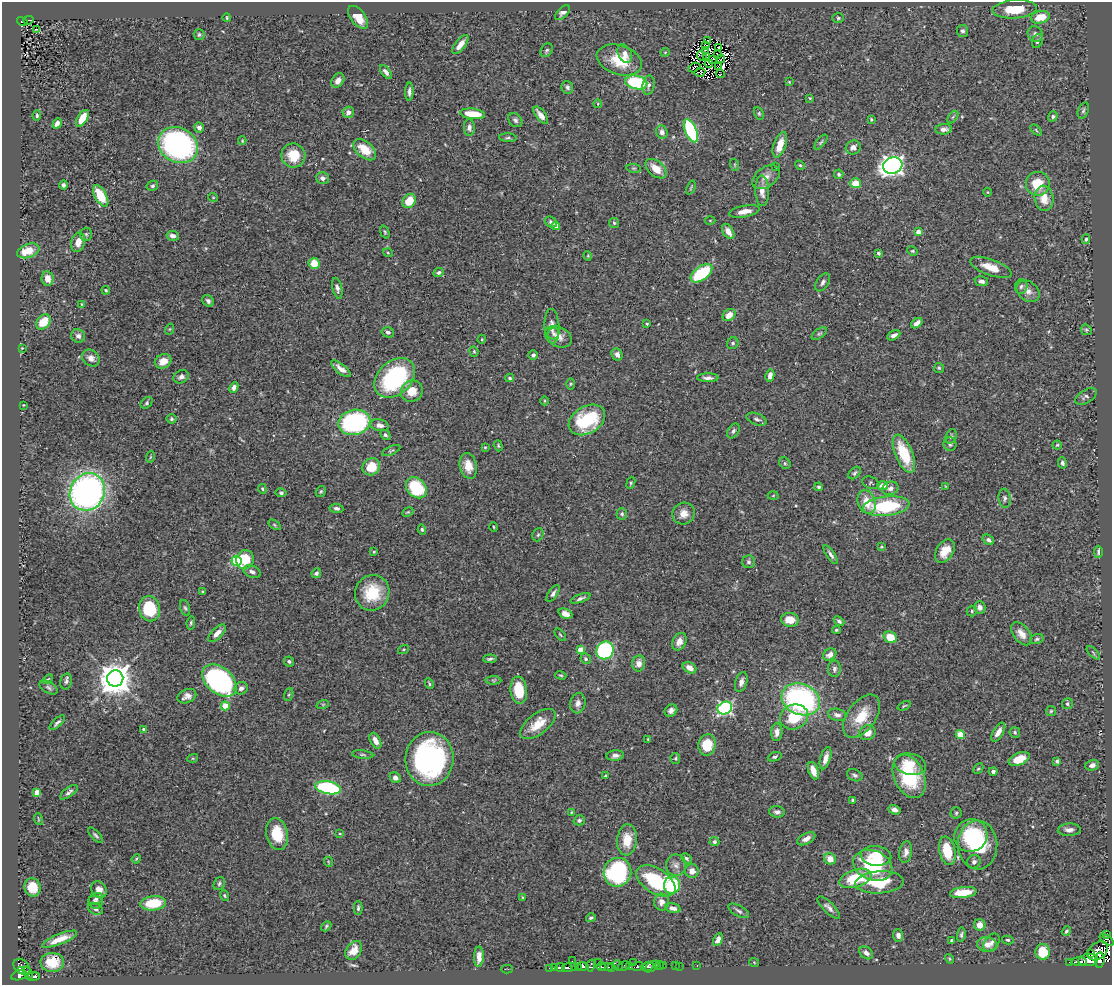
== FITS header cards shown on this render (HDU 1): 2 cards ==
NAXIS1  =                 1110
NAXIS2  =                  983

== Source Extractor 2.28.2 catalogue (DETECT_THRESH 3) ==
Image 1110 x 983 px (HDU 1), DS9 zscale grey, 1 PNG px = 1 image px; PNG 1114 x 987 px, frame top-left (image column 1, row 983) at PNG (2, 2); each listed source drawn as its Kron ellipse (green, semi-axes under 4 px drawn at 4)
Background 0.488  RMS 0.025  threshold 0.0738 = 3 sigma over >= 5 px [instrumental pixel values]
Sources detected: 403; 5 with non-positive FLUX_AUTO (blend fragments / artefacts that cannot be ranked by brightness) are neither listed nor drawn; the other 398 listed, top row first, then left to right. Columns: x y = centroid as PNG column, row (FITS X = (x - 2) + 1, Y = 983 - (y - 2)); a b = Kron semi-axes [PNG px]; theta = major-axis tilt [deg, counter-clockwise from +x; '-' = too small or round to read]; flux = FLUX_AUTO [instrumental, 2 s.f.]
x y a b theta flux
1015 9 22 9 4 53
563 13 9 5 46 6.9
358 17 13 7 -51 27
1040 17 9 6 13 36
227 18 4 3 - 1.7
838 18 6 5 - 2.7
28 20 5 3 - 35
22 22 5 4 - 85
36 29 3 2 - 2.2
962 31 6 5 - 4.3
1035 34 8 7 - 6.2
199 35 5 5 - 3
707 40 2 2 - 1.3
1037 41 7 5 65 4.2
460 45 11 5 52 13
705 45 4 2 - 0.45
719 47 4 2 - 2
547 50 7 5 57 3.4
706 51 4 3 - 0.76
665 52 4 4 - 1.6
625 54 10 6 -63 8.7
718 54 3 2 - 1.7
702 56 5 3 - 0.96
707 56 3 2 - 1.6
721 59 4 2 - 2.7
619 60 23 14 -18 51
712 60 3 2 - 1.4
709 64 4 2 - 0.79
694 67 6 2 28 2.2
718 67 3 2 - 0.91
386 72 8 4 -52 5.7
700 72 5 2 - 0.87
720 74 4 3 - 0.77
338 81 8 6 55 9.1
636 82 11 6 -13 130
789 82 3 3 - 1.3
648 85 9 6 80 5.5
567 87 6 6 - 4.3
409 92 9 3 88 5.4
810 98 4 3 - 1.6
598 104 4 3 - 1.3
1083 111 8 5 71 3.8
348 112 6 5 - 9.7
759 113 7 4 -65 2.4
473 114 13 5 -6 37
37 115 5 3 - 2.6
541 115 10 5 -52 12
1053 116 5 4 - 3.1
953 117 7 4 53 2.6
82 118 9 5 60 31
871 119 4 3 - 1.8
515 120 8 6 -47 4.6
57 123 5 4 - 8.3
199 127 5 4 - 7.5
469 128 8 5 -88 6.1
944 129 8 5 5 7.7
1036 130 6 4 -47 2.1
691 131 12 5 -67 150
662 132 6 5 - 7
508 138 9 3 -3 3
242 141 4 3 - 1.5
821 142 9 4 51 2.7
178 145 21 17 -30 430
780 145 13 6 71 23
853 148 7 7 - 7
365 150 13 8 -40 36
293 156 12 12 - 39
735 165 6 4 -72 2
800 165 5 4 - 2.2
893 166 10 8 18 830
776 167 3 2 - 0.98
634 168 7 3 -8 2.1
656 169 12 7 -40 25
839 174 5 5 - 3
766 177 15 10 36 13
323 178 6 6 - 5.8
855 183 5 5 - 25
1038 184 12 12 - 42
63 185 4 4 - 3.6
152 186 6 5 - 3.4
691 188 7 3 67 1.7
762 191 15 7 -88 13
988 192 4 3 - 1.3
101 196 12 6 -60 47
213 197 5 3 - 1.4
1044 198 13 9 -81 23
409 201 7 6 - 35
744 211 15 6 11 14
710 220 5 3 - 1.4
551 222 6 5 - 3.9
614 223 5 5 - 2.5
556 226 4 4 - 16
728 231 8 5 -59 13
385 232 7 4 -69 2.3
918 232 4 4 - 13
86 234 6 5 - 3.2
173 236 6 4 -12 7.4
1086 239 5 3 - 2.3
78 242 10 7 75 18
28 251 12 7 19 38
912 251 5 4 - 1.9
388 253 5 3 - 1.4
878 253 3 3 - 3
588 256 5 3 - 1.3
314 263 5 5 - 24
991 267 22 8 -20 25
439 272 5 4 - 3.7
701 273 12 6 36 100
47 278 7 6 - 16
981 281 7 5 -13 5.5
823 282 10 6 56 6
1021 286 7 6 - 4.1
337 288 10 4 -78 5.5
106 290 4 3 - 2
1028 291 13 9 -38 12
208 301 6 5 - 4.1
81 304 4 3 - 1.1
729 315 7 5 42 15
43 322 8 6 49 40
917 323 6 4 38 8.2
647 324 3 3 - 2.2
552 326 17 7 -87 13
170 329 5 3 - 1.5
1086 330 6 5 - 2.7
388 332 6 5 - 4.7
554 334 6 5 - 3.8
819 334 9 4 35 3
894 335 7 4 28 7.1
78 336 7 6 - 6.8
558 337 14 10 -27 15
482 339 4 3 - 1.3
733 343 6 5 - 3.2
22 348 2 2 - 1
474 351 5 4 - 2.2
617 354 6 5 - 6.5
533 355 5 4 - 4.7
91 358 9 8 - 10
163 361 8 7 - 15
939 368 5 5 - 2.3
341 369 12 5 -39 9.7
770 376 6 4 79 9.3
181 377 8 6 26 6.2
395 378 23 16 42 200
510 378 4 3 - 2.9
708 378 11 4 0 6.3
570 384 6 4 88 2
234 387 6 4 64 6.5
412 391 11 10 - 25
1086 396 12 6 30 5.2
545 401 4 3 - 1.6
147 403 7 5 45 2.9
23 405 3 2 - 1.1
171 419 5 5 - 2.9
757 419 10 5 -22 4.7
587 420 19 13 31 120
354 422 16 12 13 290
379 425 9 6 -11 11
733 431 8 5 58 4.1
385 435 6 4 -44 3.1
951 436 7 5 67 3.3
950 444 7 6 - 3.9
1057 445 4 4 - 2.1
498 446 6 4 -71 2.1
485 447 4 3 - 1.7
391 450 10 4 25 3.1
904 454 20 8 -67 68
150 457 6 3 70 1.9
785 463 6 5 - 2.5
1062 463 5 4 - 3.6
468 466 13 8 -77 20
371 467 9 8 - 40
855 473 7 5 43 3.2
631 483 6 4 70 2.2
871 483 9 6 -22 3
883 485 5 4 - 15
945 486 4 2 - 1.2
819 487 4 4 - 2.9
416 488 12 9 -46 93
890 488 8 6 21 7
262 489 5 3 - 2
321 491 6 4 57 2.3
87 492 19 17 60 680
281 493 5 4 - 2.9
773 495 5 3 - 1.6
1005 498 9 6 -83 5.4
867 502 12 8 -71 28
886 506 23 9 6 110
336 508 7 4 -8 4.9
408 512 6 3 26 1.8
622 514 6 5 - 3.3
684 514 11 10 - 15
274 525 7 4 -34 2.1
493 527 5 3 - 1.6
422 529 5 4 - 2.5
538 535 7 5 66 3.2
988 540 6 4 -35 4.8
881 547 4 4 - 2
945 551 13 8 57 25
374 552 3 2 - 1.5
1098 552 6 4 89 3.9
831 555 11 4 -56 5.3
245 560 10 9 - 49
236 561 5 5 - 130
749 562 6 6 - 3.8
252 572 9 6 -23 6.6
316 573 5 4 - 4.4
203 592 3 3 - 1.9
372 593 18 17 - 62
553 593 10 4 57 5.2
580 598 10 4 20 5
980 607 6 5 - 7.2
185 608 8 5 -73 3.1
149 609 12 10 -77 66
972 611 5 5 - 2.7
565 614 7 5 -23 9.1
790 620 9 7 -6 25
839 621 6 4 -40 4.6
191 623 7 4 84 2.8
836 630 4 3 - 2.6
217 633 11 5 45 9.9
1021 634 13 8 -50 15
560 635 7 3 -49 2.1
890 637 7 5 -29 29
1037 639 7 5 16 3.2
679 642 9 6 65 11
403 649 6 3 19 1.7
580 650 4 4 - 25
605 650 9 8 - 180
1093 653 8 3 -46 2.6
830 655 7 5 33 8.2
490 659 6 3 6 3.5
586 659 5 5 - 3.4
289 661 5 4 - 3.1
639 663 8 6 78 12
690 668 7 5 -28 12
834 669 8 6 -90 5.1
561 675 6 4 -18 2
48 679 6 3 43 1.8
115 679 8 8 - 3300
493 680 8 4 -1 2.5
66 681 8 5 78 4.2
219 681 19 13 -41 320
741 682 10 6 72 7.1
429 684 6 3 -65 2.1
49 687 10 5 -31 4.3
241 688 7 6 - 7
519 690 14 8 -84 41
289 695 6 4 70 2.3
187 696 10 6 24 9.3
801 699 20 15 -22 330
578 703 10 7 76 9.1
323 704 6 4 18 2.1
1067 704 6 5 - 3.1
225 706 4 4 - 45
904 706 7 3 25 2
725 708 7 6 - 340
671 710 7 5 40 6.6
1051 711 5 5 - 2.2
837 715 9 6 -14 6.5
862 716 24 14 54 42
794 717 14 12 23 62
57 723 10 3 44 4.3
538 724 21 10 38 33
144 729 4 4 - 3.6
777 732 9 5 87 9.7
998 732 10 5 59 13
1015 732 5 5 - 3.2
868 733 8 7 - 14
960 734 4 4 - 43
648 739 3 2 - 1.4
375 741 8 5 -64 13
707 745 11 8 80 42
363 755 11 3 -7 3.2
615 756 9 5 6 6.5
775 757 7 4 20 3.2
193 758 5 3 - 1.7
675 758 5 4 - 2.2
825 758 11 5 73 11
429 759 27 24 85 370
1019 759 11 6 24 26
1057 761 4 3 - 3.6
910 764 16 10 -11 23
1092 765 7 5 15 7
978 768 6 4 47 2.3
813 771 9 5 -71 15
993 771 4 4 - 5.7
855 775 8 5 -22 4.4
605 776 4 3 - 1.9
909 776 23 15 -67 98
395 778 6 5 - 7.4
328 788 13 6 -10 200
37 792 4 4 - 24
69 792 11 4 36 4.6
853 800 4 3 - 4.1
894 810 6 4 -18 8
571 812 3 3 - 1.4
777 812 8 5 -4 6.2
956 813 5 5 - 2.6
38 819 6 3 -71 1.8
579 820 5 5 - 4
1069 830 11 6 2 8.5
277 834 16 11 -79 47
340 834 4 3 - 1.3
95 835 10 4 -47 3.5
971 836 17 16 - 73
806 839 10 5 29 9.8
627 840 15 10 86 34
714 842 5 4 - 4.6
978 845 24 19 -88 130
947 851 14 8 -78 54
906 852 11 6 80 8.3
876 856 15 9 -4 32
686 858 6 4 -44 3.1
136 859 5 3 - 1.7
830 859 6 5 - 18
329 862 5 3 - 1.4
974 862 7 6 - 4.7
676 865 10 10 - 9.5
873 865 20 14 -22 110
692 871 7 6 - 12
617 872 14 13 - 200
856 878 16 9 18 62
656 881 22 12 -32 110
879 882 24 11 4 66
219 884 7 5 60 3.3
672 885 8 8 - 100
32 887 9 8 - 25
99 890 8 7 - 12
963 892 13 5 6 40
224 896 5 4 - 2.3
523 897 3 2 - 1.4
96 899 7 5 20 4.2
95 902 7 6 - 6.6
662 902 8 7 - 8.8
153 903 13 7 6 58
829 907 14 5 -44 7.6
358 908 7 3 89 3.2
673 908 8 4 -14 8
96 909 7 5 -23 7.1
739 911 11 5 -30 4.8
591 918 5 4 - 3.3
980 925 6 5 - 16
326 926 5 3 - 2.4
1066 931 5 3 - 2.6
1107 934 3 2 - 2.8
898 935 6 5 - 7.3
961 935 7 4 83 3.1
60 939 18 5 22 21
718 940 7 4 64 8.5
1008 940 6 4 -14 2.9
1107 940 8 3 -33 7.2
952 941 4 3 - 4.3
991 942 10 6 52 7.2
987 945 10 7 -11 14
354 950 10 7 57 17
1098 951 11 8 40 930
1043 952 8 7 - 49
866 953 8 5 -37 6.5
1091 953 4 3 - 140
479 957 10 5 89 11
949 959 5 4 - 2.1
1088 960 10 6 6 1400
1100 960 8 4 83 470
572 961 2 2 - 16
52 962 12 9 0 16
754 962 5 3 - 1.3
1070 962 3 2 - 44
1079 962 8 3 1 360
598 963 3 3 - 31
633 963 2 2 - 4.1
663 965 3 2 - 17
583 966 6 4 -6 680
591 966 6 4 75 110
618 966 6 4 -67 140
624 966 6 3 27 45
638 966 6 3 7 350
647 966 6 4 16 600
652 966 8 3 34 86
659 966 4 3 - 17
675 966 3 2 - 7.6
679 966 2 2 - 6.8
697 966 2 2 - 2.2
22 967 9 6 -40 310
554 967 4 2 - 10
560 967 5 3 - 150
575 967 4 2 - 130
601 967 4 3 - 200
607 967 6 3 1 57
612 967 3 2 - 120
630 967 4 3 - 15
549 968 3 2 - 17
567 968 5 3 - 390
578 968 3 2 - 170
507 969 6 2 0 12
21 971 4 3 - 110
28 973 7 3 -66 62
19 975 8 4 16 280
34 976 6 3 9 110
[5 non-positive-flux detections neither listed nor drawn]